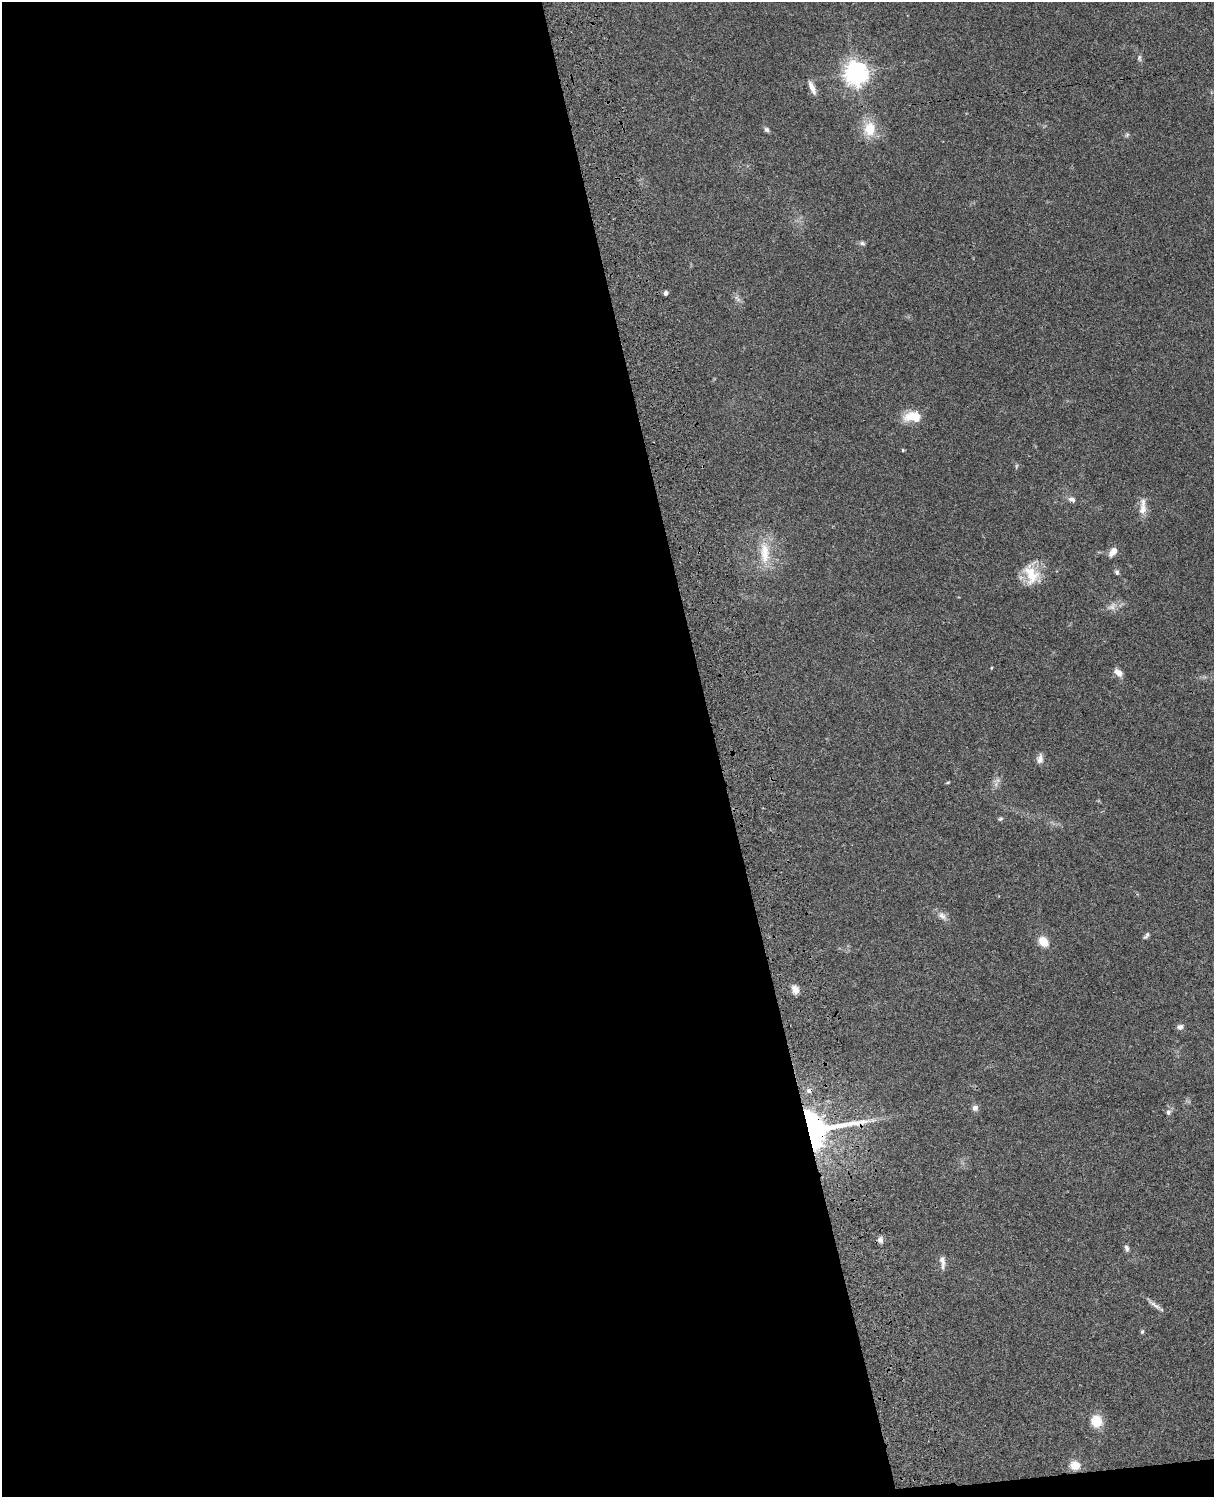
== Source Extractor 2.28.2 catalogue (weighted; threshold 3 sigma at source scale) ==
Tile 9 of 4 x 3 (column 1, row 3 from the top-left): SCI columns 121-1332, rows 278-1772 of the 5087 x 4927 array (HDU 1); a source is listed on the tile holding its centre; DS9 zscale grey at full resolution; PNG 1216 x 1499 px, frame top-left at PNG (2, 2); no overlay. Shown black and unused: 59% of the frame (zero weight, under 3 of 4 exposures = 6% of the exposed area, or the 3 px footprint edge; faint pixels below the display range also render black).
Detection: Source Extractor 2.28.2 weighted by HDU 2 'WHT'; one run over the whole footprint, this tile lists its part. Background 0.0867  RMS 0.0062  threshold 0.0278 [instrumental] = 3 sigma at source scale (4.5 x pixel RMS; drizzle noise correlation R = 1.50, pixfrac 1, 0.05/0.05 arcsec/px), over >= 5 px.
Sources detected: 42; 1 cosmic-ray / hot-pixel residue — not listed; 1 inside a brighter listed object's ellipse — not listed separately; the other 40 listed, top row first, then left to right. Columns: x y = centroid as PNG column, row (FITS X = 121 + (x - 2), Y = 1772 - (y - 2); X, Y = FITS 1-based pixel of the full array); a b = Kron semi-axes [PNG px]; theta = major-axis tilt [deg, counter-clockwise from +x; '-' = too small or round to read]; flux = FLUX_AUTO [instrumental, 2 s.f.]
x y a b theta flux
1139 58 10 5 -86 1.5
856 73 8 7 - 500
812 88 18 6 -67 4.6
767 129 7 6 - 1.4
870 129 20 15 86 14
1127 135 7 5 68 1
862 243 8 5 -18 1.5
666 293 5 4 - 1.9
737 299 12 5 -45 2.1
910 417 19 13 20 10
903 450 3 3 - 0.78
1016 466 8 3 76 0.8
1072 499 10 7 -24 2.6
1143 507 25 8 87 6.3
1113 552 11 6 52 5.3
765 553 35 13 -87 16
1117 572 7 5 -71 1.4
1031 574 28 18 -72 16
1112 606 15 10 36 4.2
991 668 4 3 - 0.5
1118 673 11 6 -38 4.6
1040 759 13 8 82 3
998 780 7 5 90 1.7
948 783 6 3 9 0.62
1000 819 7 4 29 0.93
942 916 15 8 -39 3.8
1146 936 11 5 55 1.5
1043 941 9 7 -50 12
795 989 11 8 -64 4
1180 1027 8 7 - 2.3
975 1108 8 7 - 2.4
1168 1112 7 6 - 1.7
816 1129 46 30 7 150
880 1240 9 7 -69 2.1
1126 1248 9 5 -76 1.7
942 1262 18 6 -83 3.6
1155 1305 22 5 -35 3.1
1142 1332 5 4 - 1.2
1096 1421 11 10 - 16
1075 1465 12 10 -3 6.9
Overlapping masked pixels (flux is a lower limit): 1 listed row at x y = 816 1129